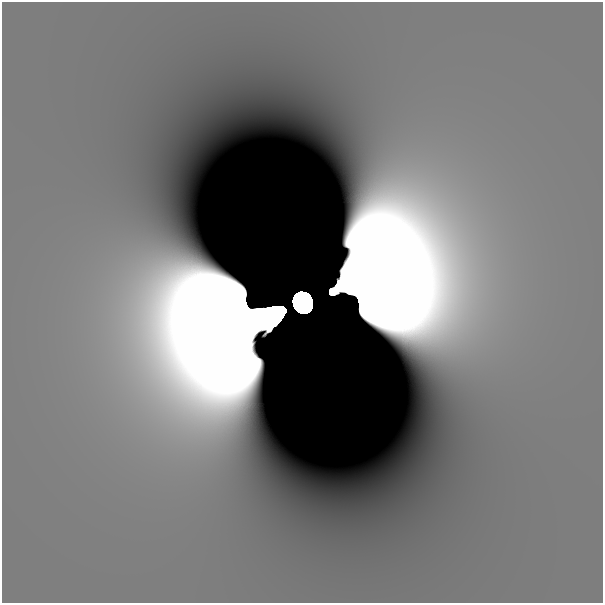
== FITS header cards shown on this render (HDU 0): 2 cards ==
NAXIS1  =                  601
NAXIS2  =                  601

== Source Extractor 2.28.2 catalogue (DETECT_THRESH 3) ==
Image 601 x 601 px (HDU 0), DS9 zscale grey, 1 PNG px = 1 image px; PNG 605 x 605 px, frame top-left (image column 1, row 601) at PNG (2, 2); no overlay
Background 1.36e-12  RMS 9.1e-12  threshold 2.74e-11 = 3 sigma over >= 5 px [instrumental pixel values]
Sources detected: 4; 3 with non-positive FLUX_AUTO (blend fragments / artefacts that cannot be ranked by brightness) are not listed; the other 1 listed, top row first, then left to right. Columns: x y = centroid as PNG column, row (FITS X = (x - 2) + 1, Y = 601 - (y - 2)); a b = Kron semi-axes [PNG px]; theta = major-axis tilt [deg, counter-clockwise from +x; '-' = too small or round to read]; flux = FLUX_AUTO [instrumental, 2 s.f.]
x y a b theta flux
302 302 13 12 - 79
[3 non-positive-flux detections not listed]